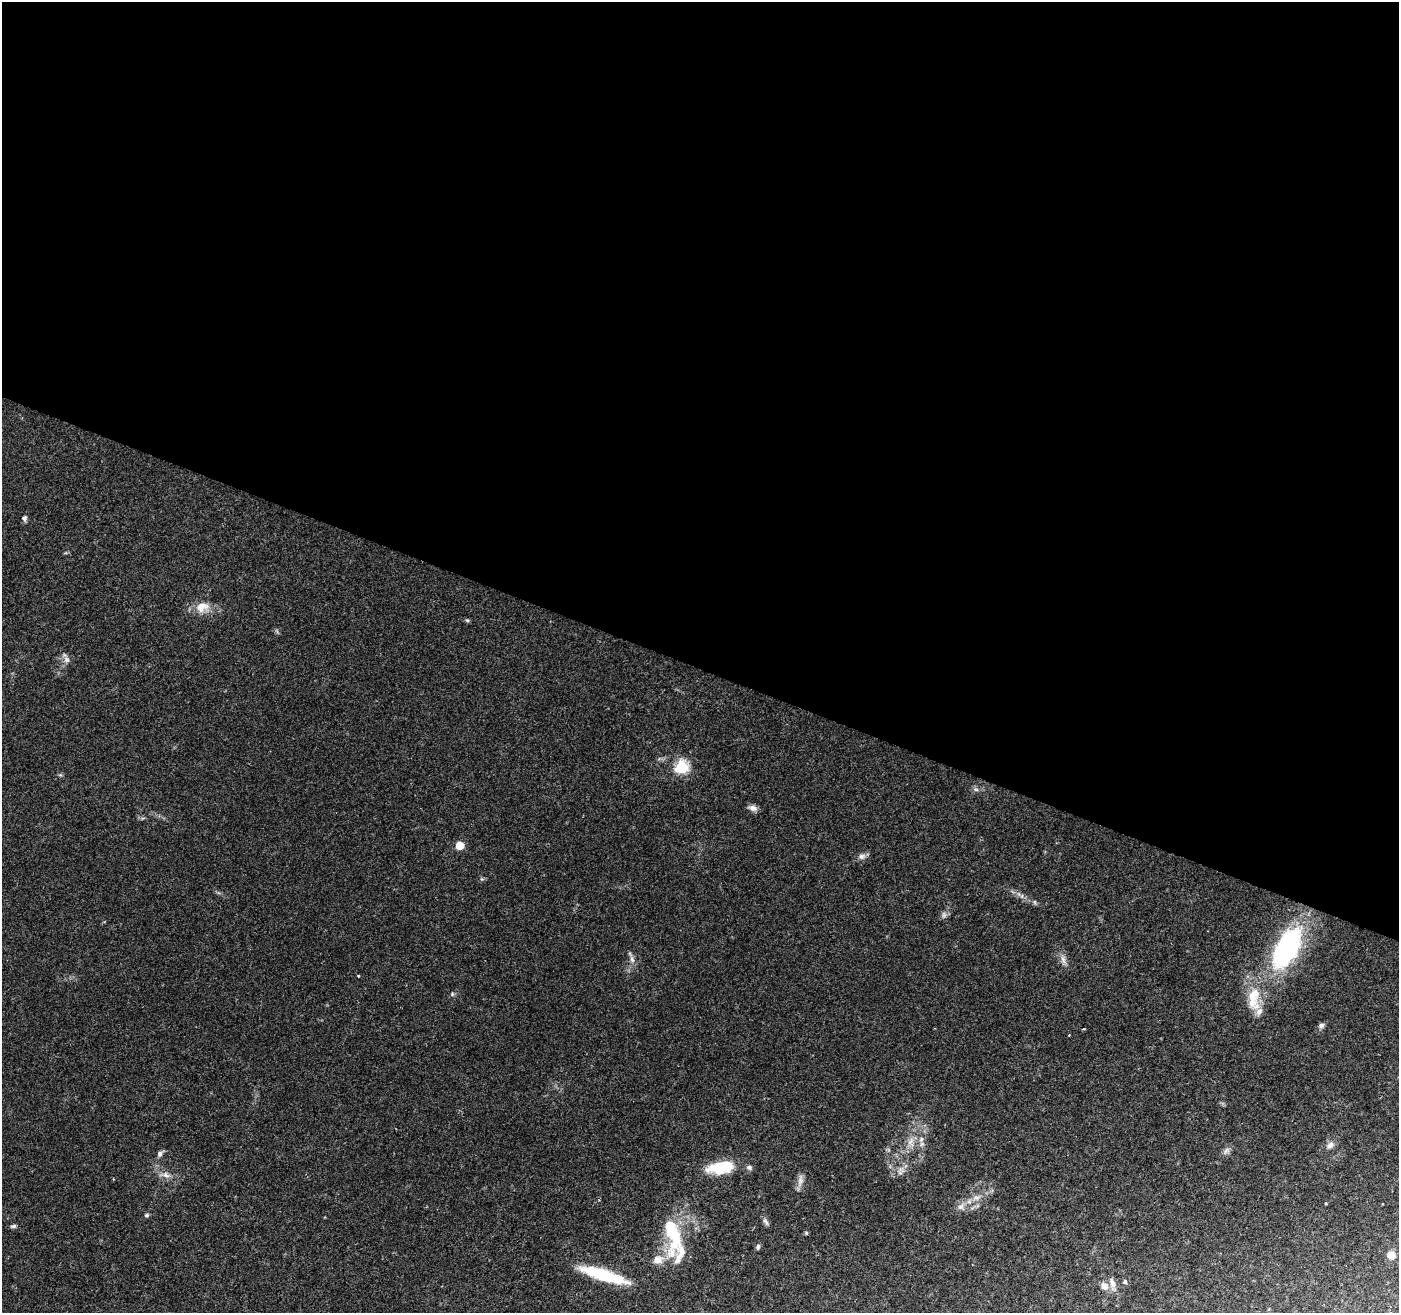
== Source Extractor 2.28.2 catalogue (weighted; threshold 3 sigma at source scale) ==
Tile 3 of 4 x 4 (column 3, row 1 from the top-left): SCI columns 2797-4193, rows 4136-5446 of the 5593 x 5716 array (HDU 1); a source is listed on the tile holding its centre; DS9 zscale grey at full resolution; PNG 1401 x 1315 px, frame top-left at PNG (2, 2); no overlay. Shown black and unused: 51% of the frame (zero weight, under 2 of 3 exposures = <1% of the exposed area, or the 3 px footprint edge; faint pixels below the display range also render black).
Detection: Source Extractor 2.28.2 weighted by HDU 2 'WHT'; one run over the whole footprint, this tile lists its part. Background 0.0686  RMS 0.0068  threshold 0.0304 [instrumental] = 3 sigma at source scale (4.5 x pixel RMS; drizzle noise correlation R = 1.50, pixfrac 1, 0.0396/0.0396 arcsec/px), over >= 5 px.
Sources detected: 45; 2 inside a brighter object's white glare — not listed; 4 inside a brighter listed object's ellipse — not listed separately; the other 39 listed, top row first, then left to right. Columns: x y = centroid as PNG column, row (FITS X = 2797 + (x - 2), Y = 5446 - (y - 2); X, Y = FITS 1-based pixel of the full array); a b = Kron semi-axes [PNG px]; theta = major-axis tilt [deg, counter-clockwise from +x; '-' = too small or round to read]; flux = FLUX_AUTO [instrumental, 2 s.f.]
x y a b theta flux
24 518 7 5 -36 1.9
202 607 20 13 9 10
467 620 6 5 - 0.97
66 659 10 8 -65 3.1
682 767 6 6 - 85
976 789 7 5 -29 1.6
753 808 11 7 -19 3.3
460 846 5 5 - 19
862 856 10 7 16 2.8
1034 902 6 4 -71 1
944 915 8 6 90 2
1287 948 42 20 61 120
632 959 11 5 -69 2.7
1063 959 13 6 -73 3.4
358 976 3 3 - 0.84
452 994 6 5 - 1.1
1254 998 36 15 87 21
1322 1025 6 6 - 2.2
1083 1029 3 2 - 0.67
921 1139 8 6 69 2.5
911 1142 15 8 -89 5.7
1330 1145 11 8 42 3.5
1226 1151 9 6 62 2.4
160 1154 8 6 74 2.1
724 1167 28 11 6 27
166 1175 11 7 -37 3.9
800 1181 18 7 81 3.9
976 1198 13 7 20 4.5
961 1207 9 8 - 3.4
146 1215 7 4 27 1.1
766 1222 12 5 -62 1.8
13 1226 8 5 11 1.3
671 1232 30 16 -72 32
758 1247 7 5 84 1.3
1391 1255 10 9 - 4.9
658 1260 15 11 11 6.4
603 1275 47 10 -17 38
1125 1282 4 4 - 2.7
1104 1286 11 9 -36 4.5